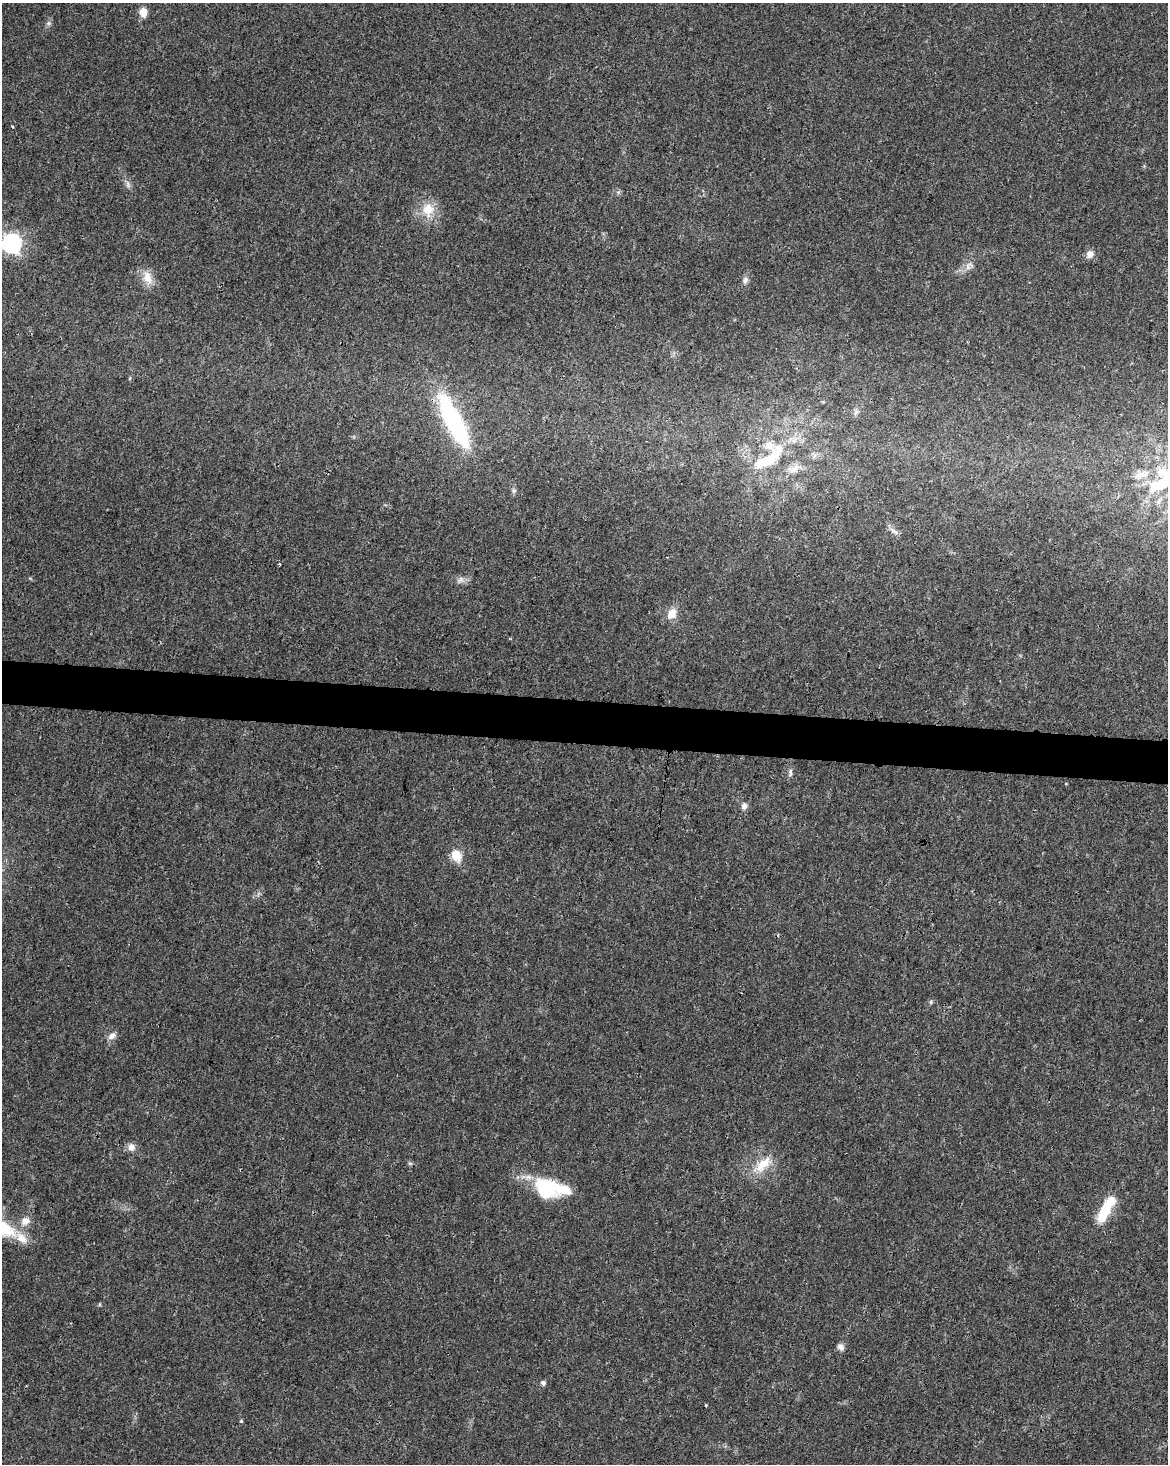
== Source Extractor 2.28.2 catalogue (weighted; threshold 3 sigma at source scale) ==
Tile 6 of 4 x 3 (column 2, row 2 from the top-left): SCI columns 1175-2340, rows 1748-3209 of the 4672 x 4898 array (HDU 1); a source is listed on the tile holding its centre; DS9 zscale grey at full resolution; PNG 1170 x 1466 px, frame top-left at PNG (2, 3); no overlay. Shown black and unused: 3% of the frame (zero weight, under 3 of 4 exposures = <1% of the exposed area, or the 3 px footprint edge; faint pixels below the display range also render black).
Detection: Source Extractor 2.28.2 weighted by HDU 2 'WHT'; one run over the whole footprint, this tile lists its part. Background 0.0187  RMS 0.0031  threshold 0.0138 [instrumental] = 3 sigma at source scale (4.5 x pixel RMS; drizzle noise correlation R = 1.50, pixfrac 1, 0.0396/0.0396 arcsec/px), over >= 5 px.
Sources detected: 42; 3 inside a brighter object's white glare — not listed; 2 inside a brighter listed object's ellipse — not listed separately; the other 37 listed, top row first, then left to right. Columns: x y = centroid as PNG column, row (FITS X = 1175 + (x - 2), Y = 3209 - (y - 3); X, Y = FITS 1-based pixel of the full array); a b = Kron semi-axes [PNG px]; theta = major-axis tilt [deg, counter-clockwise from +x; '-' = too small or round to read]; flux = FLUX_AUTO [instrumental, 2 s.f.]
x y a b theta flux
143 12 11 8 -82 2.8
49 23 6 6 - 0.71
13 127 3 3 - 0.67
128 184 11 5 -80 1.1
428 209 17 16 - 6.3
12 243 8 7 - 140
1090 254 10 8 49 1.8
969 266 15 9 34 2.1
147 278 22 12 -72 4.3
745 280 9 7 84 1.2
130 378 5 3 - 0.3
856 412 8 4 45 0.74
453 421 75 20 -63 40
767 460 57 30 49 26
1164 481 61 25 35 30
514 491 7 6 - 0.71
892 530 13 5 -42 1.3
279 565 5 2 - 0.36
460 580 12 6 51 1.2
672 613 13 10 66 3.4
790 772 11 5 84 0.93
744 806 9 6 70 1.3
456 856 15 12 -62 4.6
931 1002 5 5 - 0.53
112 1036 12 7 36 1.6
131 1147 10 9 - 1.9
410 1163 6 4 -19 0.45
763 1165 32 13 40 7.1
528 1177 11 7 0 2
548 1187 22 19 -43 12
1104 1212 25 11 67 9.7
25 1221 12 10 34 2.7
22 1238 21 12 -44 4.2
841 1347 8 7 - 1.4
543 1383 5 5 - 0.97
706 1405 4 3 - 0.23
241 1421 4 4 - 0.38
Isophote crosses this tile's border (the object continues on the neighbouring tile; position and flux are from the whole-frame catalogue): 2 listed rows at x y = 12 243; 1164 481